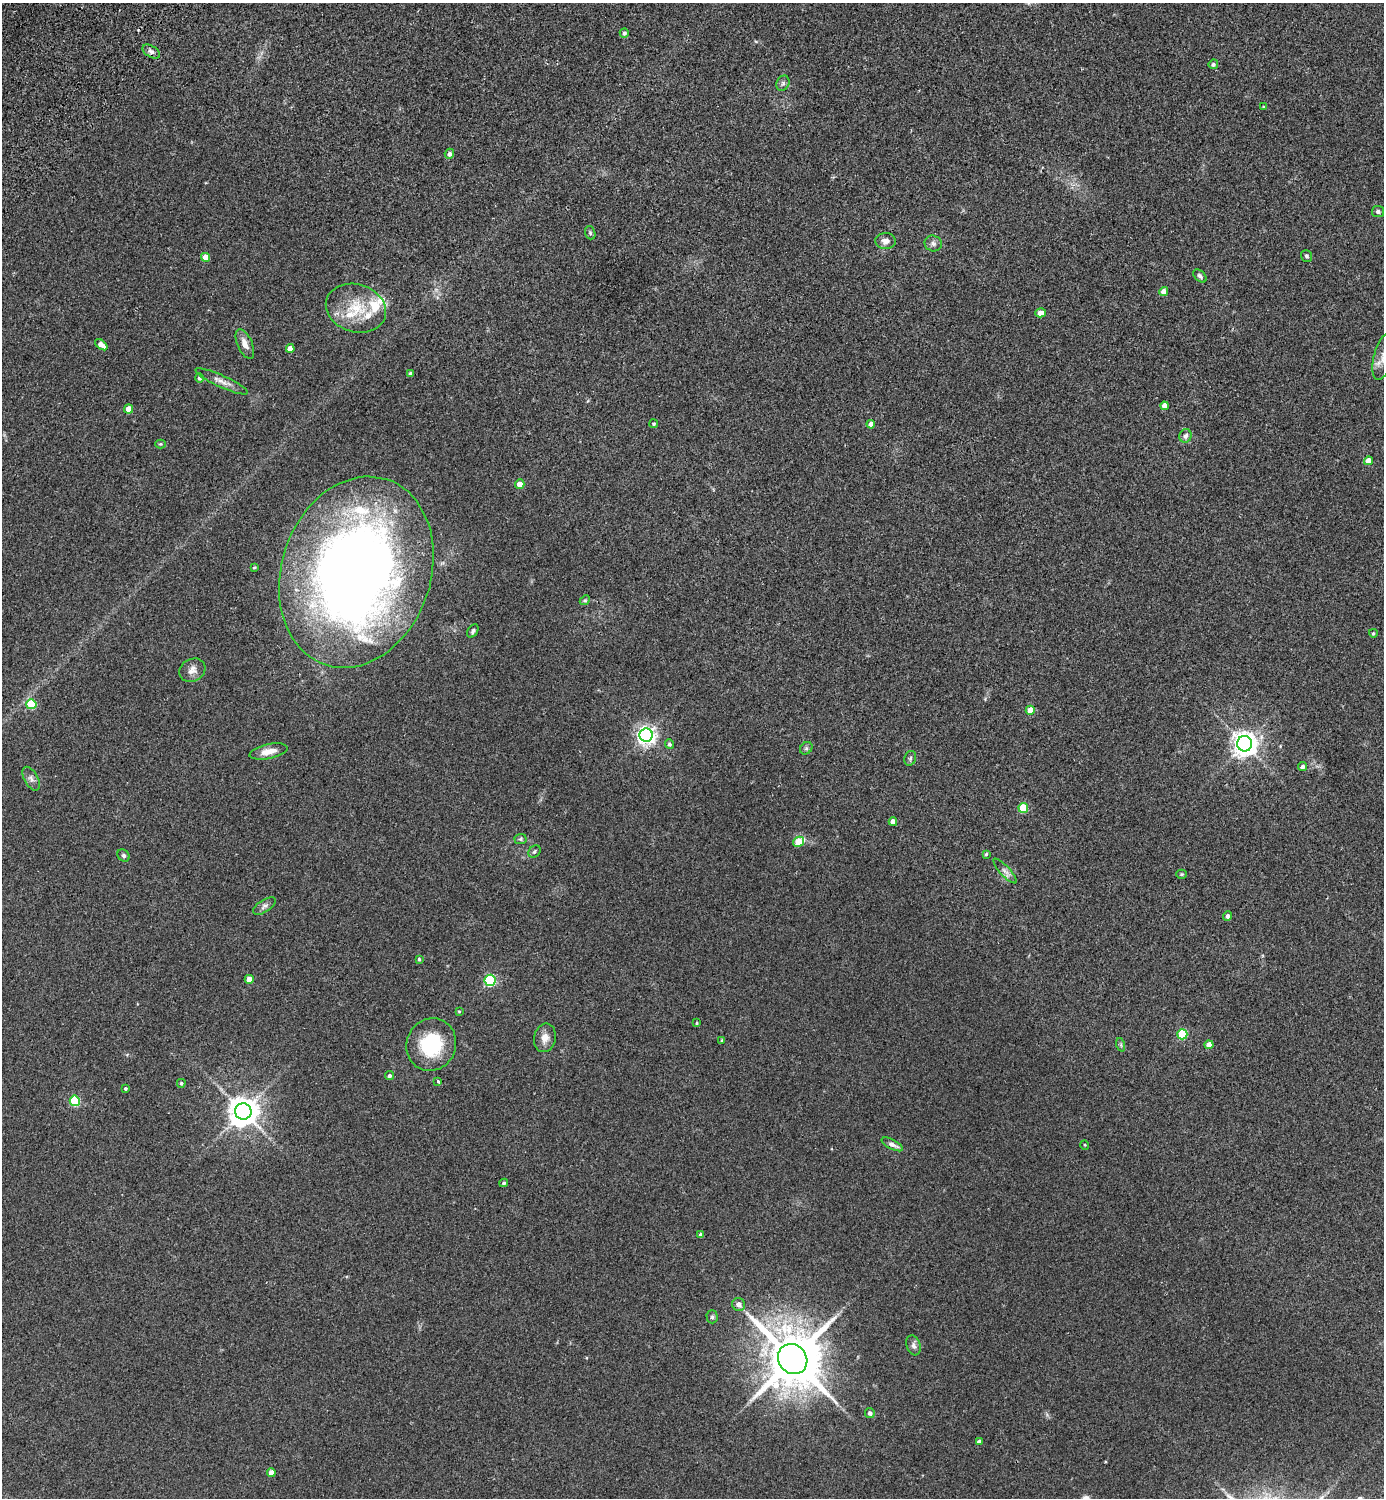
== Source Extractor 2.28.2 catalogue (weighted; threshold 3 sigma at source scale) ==
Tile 11 of 4 x 4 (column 3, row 3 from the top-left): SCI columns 2966-4347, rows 1540-3035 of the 6072 x 6072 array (HDU 1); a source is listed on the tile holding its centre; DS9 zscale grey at full resolution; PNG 1386 x 1500 px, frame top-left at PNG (2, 3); each listed source drawn as its Kron ellipse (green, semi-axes under 4 px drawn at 4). Shown black and unused: <1% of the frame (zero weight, under 2 of 3 exposures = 3% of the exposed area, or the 3 px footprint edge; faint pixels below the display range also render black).
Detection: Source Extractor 2.28.2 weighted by HDU 2 'WHT'; one run over the whole footprint, this tile lists its part. Background 0.0481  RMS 0.0088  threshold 0.0397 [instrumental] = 3 sigma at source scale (4.5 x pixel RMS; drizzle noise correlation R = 1.50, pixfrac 1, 0.05/0.05 arcsec/px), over >= 5 px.
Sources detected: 93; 1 inside a brighter object's white glare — neither listed nor drawn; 6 inside a brighter listed object's ellipse — not listed separately; the other 86 listed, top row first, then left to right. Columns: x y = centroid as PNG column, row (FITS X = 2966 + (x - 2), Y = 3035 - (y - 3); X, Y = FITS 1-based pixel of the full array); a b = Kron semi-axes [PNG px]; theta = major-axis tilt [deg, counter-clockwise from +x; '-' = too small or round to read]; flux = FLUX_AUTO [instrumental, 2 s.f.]
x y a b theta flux
624 33 5 4 - 2.2
151 52 9 5 -32 2.8
1213 64 5 5 - 1.8
783 83 8 6 64 2.3
1263 107 3 3 - 0.75
449 154 5 4 - 3.1
1378 211 6 5 - 1.8
590 233 7 5 -71 1.4
885 241 10 8 1 4.6
933 243 9 8 - 3.2
1307 256 6 5 - 1.6
205 257 4 4 - 11
1200 276 8 5 -45 2.3
1164 292 4 4 - 8.4
356 308 30 24 -17 33
1041 313 5 4 - 6.8
245 344 16 7 -65 6.5
101 345 7 4 -40 7.6
290 348 4 4 - 6.3
1383 357 24 9 75 8.9
410 374 4 3 - 1.9
199 378 4 4 - 2
222 381 29 6 -24 6.3
1164 406 4 4 - 5.7
129 409 4 4 - 11
654 424 4 4 - 1.1
871 424 4 4 - 5.9
1185 436 7 6 - 3.3
160 444 5 4 - 0.98
1369 461 4 4 - 11
520 484 4 4 - 8.9
254 567 4 3 - 0.94
356 572 97 74 71 880
585 600 5 4 - 1.1
473 631 7 5 59 1.7
1373 633 4 4 - 1.2
192 670 14 11 27 5.6
31 704 5 5 - 38
1030 710 4 4 - 14
646 735 6 6 - 380
669 744 5 4 - 1.8
1245 744 7 7 - 740
806 748 7 5 45 1.8
268 751 19 7 11 8.4
910 758 8 5 69 1.8
1303 767 5 4 - 3
31 779 13 7 -60 3.6
1023 808 5 5 - 34
893 822 4 4 - 7.2
520 839 6 5 - 1.4
798 842 6 5 - 18
535 851 7 5 46 1.5
986 854 4 3 - 1.4
124 856 7 5 -46 1.9
1005 871 16 5 -47 3.6
1182 874 5 4 - 1.1
264 906 13 6 33 2.9
1228 916 5 4 - 2.5
419 959 4 3 - 1.3
249 979 4 4 - 8.3
490 980 5 5 - 100
459 1011 3 3 - 0.77
697 1023 4 3 - 0.97
1182 1034 5 5 - 47
545 1038 14 11 78 7
722 1040 3 3 - 0.85
431 1045 26 24 66 47
1121 1045 7 4 -72 1.3
1209 1045 4 4 - 10
389 1076 4 4 - 2
438 1081 3 3 - 1.6
181 1083 4 4 - 1.4
125 1088 3 3 - 1.3
75 1101 5 5 - 55
243 1111 8 8 - 1200
892 1144 12 5 -26 3.4
1085 1145 5 3 - 0.68
504 1183 4 4 - 1.4
701 1235 4 4 - 3.5
739 1304 7 6 - 4.3
712 1317 6 5 - 1.6
913 1345 10 7 -72 3.2
793 1359 16 14 -53 5900
870 1413 5 4 - 2.6
979 1441 4 4 - 3
271 1473 4 4 - 6
Isophote crosses this tile's border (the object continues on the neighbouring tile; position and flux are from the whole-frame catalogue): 1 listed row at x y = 1383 357